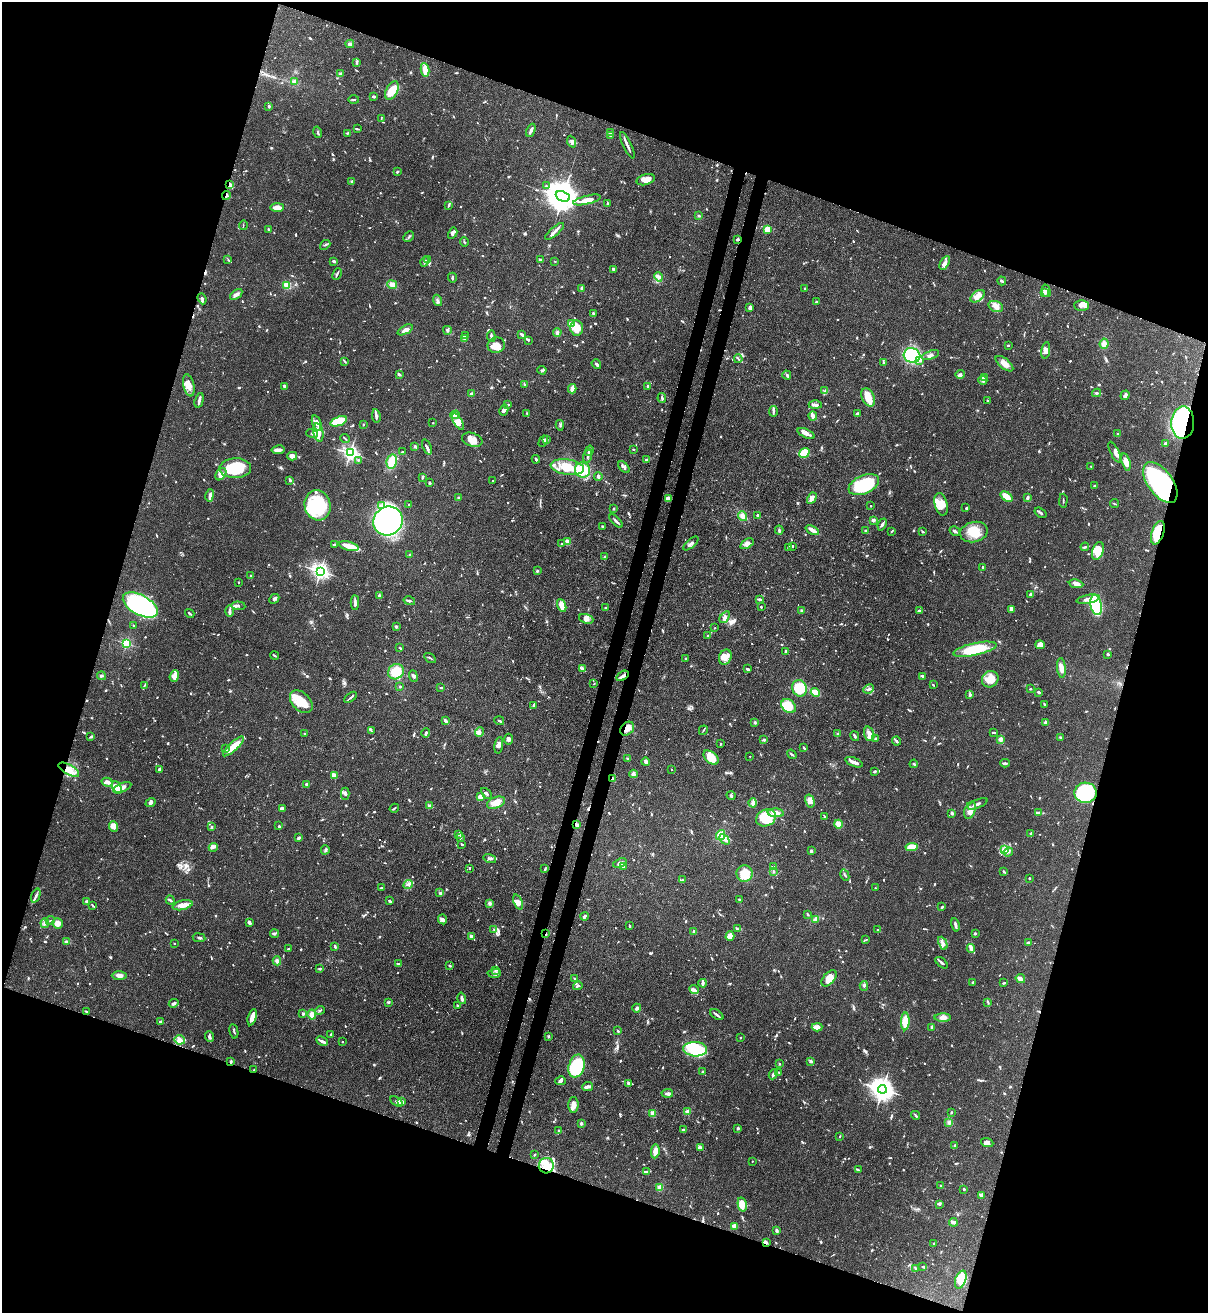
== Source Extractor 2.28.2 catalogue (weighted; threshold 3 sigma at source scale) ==
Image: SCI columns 218-5039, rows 32-5275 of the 5382 x 5307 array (HDU 1 of 3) = the unmasked area's bounding box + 8 px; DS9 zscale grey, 4 x 4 block average (1 PNG px = mean of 4 x 4 image px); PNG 1210 x 1315 px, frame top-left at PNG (2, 2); each listed source drawn as its Kron ellipse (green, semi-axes under 4 px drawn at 4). Shown black and unused: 38% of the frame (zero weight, under 3 of 4 exposures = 7% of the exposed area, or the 3 px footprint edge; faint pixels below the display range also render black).
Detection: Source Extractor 2.28.2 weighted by HDU 2 'WHT'. Background 0.099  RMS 0.0041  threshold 0.0185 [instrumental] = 3 sigma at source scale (4.5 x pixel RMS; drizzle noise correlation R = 1.50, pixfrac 1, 0.05/0.05 arcsec/px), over >= 5 px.
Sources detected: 1311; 4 too faint to see at this stretch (4 x 4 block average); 12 inside a brighter object's white glare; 15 cosmic-ray / hot-pixel residue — neither listed nor drawn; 46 coinciding with a brighter row at this scale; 113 inside a brighter listed object's ellipse — not listed separately; of the other 1121, all 500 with FLUX_AUTO >= 2.24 (the completeness limit of this list) listed and drawn (621 fainter detections not listed), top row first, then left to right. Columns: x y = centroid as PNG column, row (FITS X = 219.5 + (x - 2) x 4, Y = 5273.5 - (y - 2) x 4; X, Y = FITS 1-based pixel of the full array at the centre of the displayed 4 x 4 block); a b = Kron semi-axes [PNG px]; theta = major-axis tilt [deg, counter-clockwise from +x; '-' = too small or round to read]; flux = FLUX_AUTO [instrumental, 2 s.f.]
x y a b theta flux
350 44 4 4 - 6.7
357 62 3 2 - 4.3
425 70 7 3 -79 35
340 74 4 2 - 3.9
294 82 4 3 - 11
392 91 10 5 63 39
374 97 3 2 - 4.6
354 100 5 2 - 2.8
269 106 3 2 - 3.8
381 119 4 2 - 2.3
357 129 4 2 - 2.4
531 130 7 2 66 11
318 132 6 2 -73 4.4
347 133 4 2 - 3.8
611 133 3 2 - 3.6
610 135 4 2 - 3.1
572 142 6 3 -66 7
627 145 14 2 -65 9.5
397 172 2 2 - 4.7
646 180 9 5 16 19
352 181 3 2 - 2.2
230 185 4 3 - 7.2
546 186 3 2 - 2.4
226 195 4 2 - 4.1
563 196 7 5 -24 7100
587 200 14 4 13 29
607 203 3 2 - 2.3
449 205 4 2 - 3
277 207 7 3 1 26
699 216 3 2 - 2.8
243 225 5 2 - 2.4
268 229 3 2 - 2.8
767 229 3 3 - 34
555 231 12 2 41 9.6
453 233 6 2 61 8.4
409 237 6 2 44 3.8
737 240 3 2 - 2.6
464 242 5 2 - 2.5
325 245 5 2 - 3.1
228 260 3 2 - 2.4
428 260 3 2 - 5
541 260 4 2 - 6.7
334 261 2 2 - 7.7
555 261 2 2 - 2.2
425 262 5 3 - 5
945 263 7 4 60 11
613 269 3 2 - 2.7
337 274 6 2 64 4.1
659 277 5 3 - 6.3
452 278 5 2 - 3.8
1002 281 4 2 - 5.3
287 285 4 4 - 20
392 285 5 4 - 13
582 288 3 2 - 14
805 288 2 2 - 4.7
1046 291 6 2 -76 5
1045 292 2 2 - 12
236 295 7 3 38 8
978 296 8 5 38 20
202 299 5 3 - 5.3
438 300 6 2 -69 5.3
816 302 2 2 - 6.1
1081 305 7 5 -1 18
996 306 8 5 -18 18
750 307 4 2 - 8.6
593 314 4 2 - 5.2
571 324 4 2 - 37
577 328 8 6 -84 35
405 330 8 3 27 11
447 330 4 2 - 4.8
557 332 4 3 - 5.5
522 334 4 2 - 6.6
466 336 3 3 - 4.7
491 336 6 2 -84 6.8
464 339 4 3 - 4.5
528 340 4 2 - 2.9
1104 344 5 4 - 14
496 345 9 7 19 22
1008 345 3 2 - 2.7
1046 350 8 4 80 10
912 355 8 7 - 200
930 355 9 3 21 9.3
738 359 4 2 - 3.2
345 361 4 2 - 3.1
920 361 3 3 - 4
884 362 3 2 - 2.8
596 364 5 3 - 5.4
1004 364 10 5 -38 19
542 370 4 2 - 5.6
399 374 3 2 - 5
960 374 4 4 - 4.8
787 375 4 2 - 4.2
985 378 3 3 - 4
983 380 4 3 - 5.3
189 385 11 5 -77 21
524 385 3 2 - 3.8
284 386 3 2 - 6.5
648 387 4 2 - 4.3
572 389 4 2 - 19
825 391 3 2 - 2.4
1097 393 4 2 - 4.3
471 394 4 2 - 3.6
1125 395 5 3 - 9.3
868 397 10 6 -66 38
662 398 5 2 - 4.2
199 400 7 2 75 12
987 401 2 2 - 2.4
508 405 4 2 - 3.7
815 405 6 3 0 7.8
504 410 5 3 - 6.5
773 411 5 2 - 4.8
857 413 3 2 - 3.1
527 414 3 2 - 3.1
455 415 5 3 - 12
376 416 7 2 -80 12
813 416 4 3 - 11
338 421 9 4 20 65
433 422 2 2 - 2.3
458 422 9 4 -58 12
317 423 8 4 -69 12
1183 423 16 11 87 380
363 424 2 2 - 2.5
560 425 5 2 - 3.7
318 432 9 5 -77 20
312 433 6 2 -19 3.8
806 434 9 3 -24 14
1118 434 3 2 - 2.9
345 438 5 2 - 3
472 440 10 6 -19 26
546 440 3 3 - 7.7
543 441 6 3 60 3.4
1165 444 3 3 - 4.4
414 446 4 3 - 3.3
427 447 8 3 -68 8.6
633 449 2 2 - 2.5
278 450 6 2 9 13
589 451 5 3 - 5.9
403 452 3 2 - 2.3
1115 452 11 3 -64 11
350 453 2 2 - 900
804 453 5 4 - 59
292 456 5 4 - 13
588 456 7 2 73 5.8
536 459 4 2 - 4.9
358 460 3 2 - 2.4
647 460 2 2 - 9.2
392 462 7 5 78 41
1126 462 9 4 -72 24
1091 466 2 2 - 2.5
567 467 16 7 -8 59
624 467 7 3 -48 6.1
235 468 16 10 1 150
582 470 8 7 - 63
221 474 7 4 55 11
422 477 3 2 - 3.4
598 477 4 2 - 4.6
290 480 3 2 - 6.8
493 480 2 2 - 2.3
429 483 3 2 - 2.5
1160 483 23 12 -54 420
864 484 16 9 24 180
1095 486 3 2 - 3.4
210 495 6 3 79 9.2
1007 497 6 3 -38 40
1027 497 4 2 - 6.1
458 498 4 2 - 2.5
668 498 4 4 - 12
812 498 6 3 61 16
1063 501 7 2 89 3.5
409 504 2 2 - 2.6
941 504 11 6 -76 25
1114 504 4 2 - 2.4
317 505 15 13 -76 190
382 505 3 3 - 5.1
871 506 2 2 - 4
966 508 3 2 - 2.5
614 509 3 2 - 2.4
1040 513 6 2 -36 5.9
742 516 5 3 - 15
758 516 4 3 - 6.4
873 520 2 2 - 26
388 521 15 14 - 1100
616 521 8 2 -44 6.8
882 524 6 3 68 5.3
602 526 3 2 - 3.7
779 530 4 2 - 3.9
812 530 7 2 -26 15
865 530 2 2 - 2.6
892 531 4 2 - 2.5
922 531 4 2 - 2.6
955 531 5 2 - 6.3
974 532 14 10 14 47
1158 533 12 6 71 98
567 542 3 3 - 17
561 543 2 2 - 2.8
691 543 9 2 41 6.8
747 544 7 4 34 13
334 545 4 3 - 3.4
349 546 10 4 -14 28
792 546 2 2 - 3.1
788 547 3 2 - 3
1085 547 4 2 - 3.1
1098 551 9 5 70 23
410 555 3 2 - 2.2
605 557 3 3 - 2.9
983 567 2 2 - 4.1
320 571 3 2 - 990
537 571 3 2 - 4.1
251 576 2 2 - 5.1
239 582 2 2 - 3.3
1076 584 7 4 -8 11
1030 594 3 2 - 3.5
379 595 3 2 - 7.4
274 599 5 3 - 6.6
759 599 4 2 - 4
1088 599 11 3 11 22
409 601 6 3 -13 4.4
355 602 7 2 -88 7.8
140 605 19 10 -29 540
562 605 7 3 -69 30
1096 605 10 5 -79 170
238 606 7 3 -6 5.6
761 607 2 2 - 3.6
606 608 2 2 - 3.2
1011 609 4 2 - 5.7
802 610 2 2 - 5
919 610 3 2 - 3
230 611 6 2 90 8.6
190 613 5 2 - 4.4
725 617 6 3 56 8.9
586 619 7 4 -20 13
134 626 2 2 - 3.1
396 627 2 2 - 7.5
715 628 2 2 - 2.2
708 636 2 2 - 2.3
126 643 2 2 - 300
1040 645 5 4 - 7
400 648 2 2 - 4
975 649 22 6 12 100
785 651 3 2 - 4.2
1108 654 3 2 - 3.6
275 656 5 2 - 3.4
725 657 8 6 67 21
430 658 6 2 -33 3.5
686 658 3 2 - 3.5
1061 668 10 4 -85 15
583 669 4 3 - 3.9
747 669 3 2 - 5.4
396 672 8 7 - 52
101 676 4 2 - 3.7
174 676 6 4 70 17
413 676 6 3 -69 6
623 676 7 3 34 11
923 676 3 2 - 6.1
990 679 9 7 40 43
594 684 2 2 - 2.3
145 685 4 2 - 2.9
933 685 2 2 - 2.3
400 686 2 2 - 2.6
441 688 3 2 - 4.8
800 688 8 7 - 49
868 689 6 2 26 4.7
1030 689 2 2 - 2.7
1038 692 3 2 - 5.8
815 693 5 4 - 34
970 695 4 3 - 3.5
350 697 7 2 37 4
301 702 13 9 -44 61
534 705 4 2 - 9.2
1045 705 4 2 - 3.6
789 706 8 6 -40 75
445 720 3 2 - 8.6
499 721 5 2 - 4.1
755 722 3 3 - 2.8
1046 722 2 2 - 9
627 729 8 6 41 21
703 730 5 2 - 2.6
371 731 3 2 - 2.7
480 732 5 4 - 7.1
993 732 3 2 - 3.8
426 733 4 2 - 6.2
304 734 2 2 - 4.8
838 734 3 2 - 3
869 734 7 5 -71 12
855 736 5 2 - 3.5
91 737 4 2 - 3.3
876 738 3 2 - 3.4
1061 738 3 2 - 4.7
509 739 5 3 - 5.7
1000 739 3 2 - 9.2
764 740 2 2 - 13
896 741 4 2 - 4.7
721 744 2 2 - 3.1
499 745 8 3 82 11
233 746 14 4 43 42
804 748 3 2 - 4
226 749 3 2 - 2.3
792 754 5 2 - 3.1
750 756 2 2 - 2.9
711 758 9 5 -42 45
628 759 3 2 - 4.7
645 762 4 2 - 6.2
854 762 9 2 -21 13
1005 763 4 2 - 6.9
914 764 4 2 - 2.6
159 769 3 2 - 8.9
672 769 2 2 - 2.3
69 770 11 5 -30 25
875 771 4 2 - 4.3
634 774 4 4 - 5.1
334 775 4 3 - 12
612 779 3 2 - 4.6
107 782 5 3 - 13
307 784 2 2 - 21
117 787 7 3 -66 25
122 788 10 4 24 22
486 793 6 3 -46 5.6
1086 793 11 10 - 180
345 794 6 3 -89 4.4
731 795 4 2 - 5.2
481 797 4 4 - 21
810 801 6 4 -76 14
151 802 5 3 - 6.8
496 803 9 5 20 24
753 803 4 4 - 8.5
977 804 11 2 23 12
429 806 2 2 - 29
282 808 3 2 - 4.8
394 808 5 2 - 3
970 810 9 5 71 16
1038 812 3 2 - 2.8
776 813 8 4 -4 17
952 813 2 2 - 11
825 817 2 2 - 2.5
766 818 10 8 25 110
838 824 4 4 - 20
577 825 3 3 - 5.9
279 826 2 2 - 8.6
114 827 5 4 - 17
212 827 3 2 - 3.2
1031 833 2 2 - 5.9
458 834 2 2 - 9
721 835 5 4 - 30
461 837 3 2 - 2.3
299 838 3 2 - 6.1
724 839 6 3 -46 7.5
462 844 3 2 - 2.5
213 847 4 2 - 4.5
912 847 6 3 6 52
325 850 4 2 - 4.3
1005 850 3 2 - 4.2
811 851 3 2 - 5.4
1008 852 5 3 - 4.8
490 859 6 3 -15 6.2
620 863 7 4 20 9.2
623 866 4 3 - 3.6
773 866 4 2 - 2.7
470 868 2 2 - 2.8
545 869 4 2 - 2.9
773 871 4 2 - 2.4
1004 871 3 2 - 4.7
745 874 8 8 - 59
845 875 6 2 -64 3.2
1029 878 2 2 - 3.7
682 880 4 2 - 2.8
408 884 5 2 - 6
381 888 2 2 - 3.7
875 888 2 2 - 2.5
440 893 4 3 - 4.8
36 896 7 2 70 6.1
170 900 5 2 - 4.3
739 900 3 2 - 3.6
86 901 2 2 - 7.3
389 901 3 2 - 3
518 902 8 4 -68 11
489 903 3 3 - 6.5
92 905 4 2 - 3.1
183 905 10 4 13 19
942 907 3 2 - 5.4
808 914 4 2 - 2.3
584 916 4 2 - 9.7
443 919 5 3 - 7
816 919 4 2 - 16
50 920 4 2 - 2.5
249 922 4 2 - 5.3
45 923 5 3 - 8
57 923 5 5 - 13
955 925 7 2 -78 7.8
630 926 2 2 - 3.3
737 929 3 2 - 2.7
494 930 4 2 - 2.8
877 930 2 2 - 2.5
694 931 3 3 - 4.3
975 933 2 2 - 14
274 934 4 3 - 3.8
546 934 2 2 - 4.7
471 936 4 3 - 7.3
730 936 5 4 - 26
199 938 6 2 -9 4.5
866 940 3 2 - 2.8
66 942 3 2 - 7.9
1028 942 3 2 - 3.4
174 943 2 2 - 2.4
943 943 7 3 -65 9
335 946 3 2 - 5.6
971 948 4 2 - 9.7
288 949 2 2 - 5.2
277 961 4 3 - 6.2
942 963 7 2 -42 6.5
398 964 3 2 - 5.6
450 966 2 2 - 5.2
320 968 3 2 - 2.5
495 970 3 2 - 2.5
494 973 7 3 3 6.5
119 975 7 4 0 12
575 978 3 2 - 2.7
829 978 9 5 49 24
1020 979 5 3 - 13
972 982 2 2 - 3.9
703 983 4 2 - 8.2
1004 983 3 2 - 2.6
578 986 5 2 - 3.8
864 986 5 2 - 3.8
694 990 5 3 - 7.6
462 998 6 2 -74 7.2
388 1002 4 2 - 3.3
988 1002 3 2 - 2.6
174 1003 5 3 - 5.9
458 1005 3 2 - 2.4
637 1008 4 3 - 5.9
320 1010 4 2 - 2.5
86 1011 3 2 - 2.6
303 1013 2 2 - 22
312 1015 5 4 - 13
717 1015 7 2 -35 6.9
252 1017 8 3 75 23
943 1018 8 4 0 13
905 1021 9 4 89 37
160 1022 3 2 - 6.2
817 1027 5 4 - 18
932 1027 4 2 - 4.4
234 1031 7 2 -79 3.9
618 1031 3 2 - 2.7
331 1034 4 2 - 3.3
548 1036 3 2 - 2.6
209 1037 5 3 - 6.6
740 1038 2 2 - 3.2
180 1040 5 4 - 16
322 1041 6 2 -27 9.2
342 1042 2 2 - 2.7
695 1049 12 7 -4 120
811 1061 4 3 - 5.9
231 1062 3 2 - 4.8
779 1064 2 2 - 2.4
577 1066 12 7 74 170
254 1070 2 2 - 3.6
702 1072 3 2 - 2.4
779 1072 3 2 - 2.8
773 1074 5 2 - 8.3
560 1081 5 3 - 6.6
629 1083 4 3 - 5
588 1086 5 2 - 14
882 1089 4 3 - 2400
667 1093 6 2 4 6.4
397 1102 7 2 -33 6.7
402 1102 4 3 - 10
573 1105 8 5 89 15
687 1111 4 3 - 5.3
951 1112 2 2 - 3.9
653 1113 2 2 - 74
916 1115 5 2 - 3.1
949 1122 4 3 - 4.9
581 1123 2 2 - 9
738 1128 3 3 - 3.3
683 1130 3 2 - 4.2
559 1131 4 2 - 2.3
840 1136 2 2 - 6
987 1143 6 3 -19 7.2
955 1146 2 2 - 3.7
700 1147 3 3 - 4.9
655 1151 7 3 82 21
535 1154 2 2 - 2.3
752 1161 2 2 - 2.8
546 1166 8 7 - 32
858 1170 4 2 - 2.3
646 1172 3 2 - 2.7
941 1186 4 2 - 3.8
660 1187 2 2 - 100
964 1189 3 2 - 2.2
981 1195 4 3 - 5.4
742 1204 7 4 -77 26
940 1204 4 2 - 4.7
953 1222 4 3 - 6.3
734 1226 3 3 - 19
777 1231 3 3 - 3.4
767 1242 3 3 - 3.2
934 1244 2 2 - 2.9
923 1267 4 2 - 2.6
916 1269 2 2 - 2.5
961 1279 9 5 71 57
Overlapping masked pixels (flux is a lower limit): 14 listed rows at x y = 230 185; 226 195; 737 240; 1183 423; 1160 483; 1158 533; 623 676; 627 729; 69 770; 612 779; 546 934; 231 1062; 254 1070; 767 1242
Diffuse or blended objects may show on this block-average render without a row.